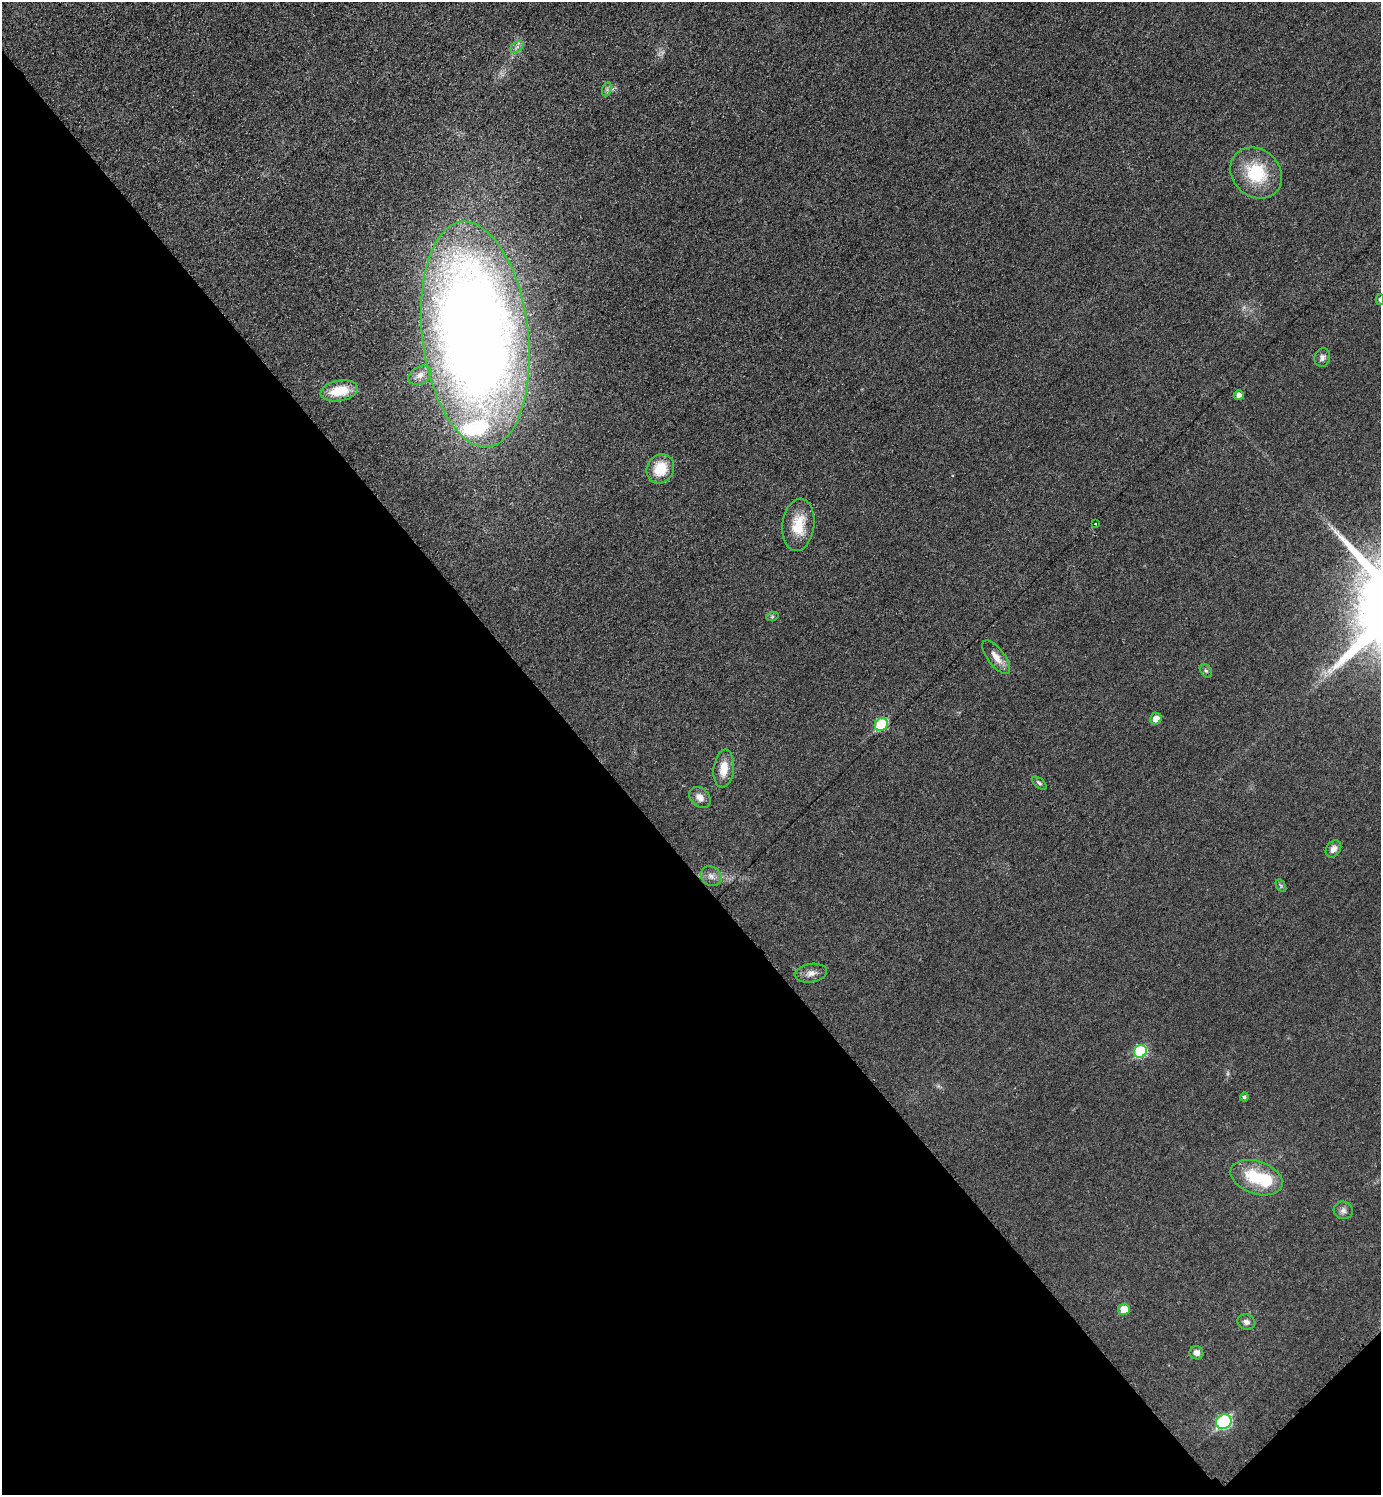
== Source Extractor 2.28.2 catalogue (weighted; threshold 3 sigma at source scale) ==
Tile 14 of 4 x 4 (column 2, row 4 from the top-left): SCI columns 1693-3071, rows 9-1501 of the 5995 x 5997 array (HDU 1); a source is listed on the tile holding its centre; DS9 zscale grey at full resolution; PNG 1383 x 1497 px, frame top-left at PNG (2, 2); each listed source drawn as its Kron ellipse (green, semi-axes under 4 px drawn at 4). Shown black and unused: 43% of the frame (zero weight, under 3 of 4 exposures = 1% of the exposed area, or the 3 px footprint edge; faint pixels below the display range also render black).
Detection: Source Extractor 2.28.2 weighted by HDU 2 'WHT'; one run over the whole footprint, this tile lists its part. Background 0.0342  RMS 0.006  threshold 0.0268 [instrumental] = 3 sigma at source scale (4.5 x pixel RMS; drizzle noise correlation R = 1.50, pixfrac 1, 0.05/0.05 arcsec/px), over >= 5 px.
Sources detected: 34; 1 inside a brighter object's white glare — neither listed nor drawn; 1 inside a brighter listed object's ellipse — not listed separately; the other 32 listed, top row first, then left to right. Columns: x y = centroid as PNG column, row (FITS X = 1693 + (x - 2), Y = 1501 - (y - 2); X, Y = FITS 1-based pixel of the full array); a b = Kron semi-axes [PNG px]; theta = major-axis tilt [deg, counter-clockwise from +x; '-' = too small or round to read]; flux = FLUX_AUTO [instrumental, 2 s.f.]
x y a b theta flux
517 47 7 5 34 1.8
607 89 7 4 73 1.3
1256 173 28 23 -43 31
1380 300 5 4 - 1.1
475 334 113 53 -83 1000
1322 358 9 7 72 2.2
420 375 12 8 30 4.1
339 391 19 10 10 18
1239 395 5 4 - 2.7
660 469 15 13 58 16
1095 524 3 3 - 1.2
798 525 26 16 82 17
772 617 6 4 19 0.8
996 657 20 8 -53 6.4
1206 671 8 5 -52 1.3
1156 719 6 5 - 5.5
881 724 7 6 - 41
724 769 19 10 84 9.6
1039 783 8 4 -40 1.3
700 797 12 9 -44 4.5
1333 849 9 7 55 3.5
711 876 11 9 -36 3.5
1281 886 7 4 -57 1
811 973 16 9 9 4.2
1140 1051 7 6 - 41
1244 1097 5 4 - 1
1257 1178 27 16 -19 27
1343 1210 9 9 - 2.5
1124 1309 6 5 - 9.1
1246 1322 9 7 -19 2.6
1196 1353 7 6 - 2.9
1224 1422 8 7 - 77
Isophote crosses this tile's border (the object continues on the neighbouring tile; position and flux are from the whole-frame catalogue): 1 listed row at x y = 1380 300